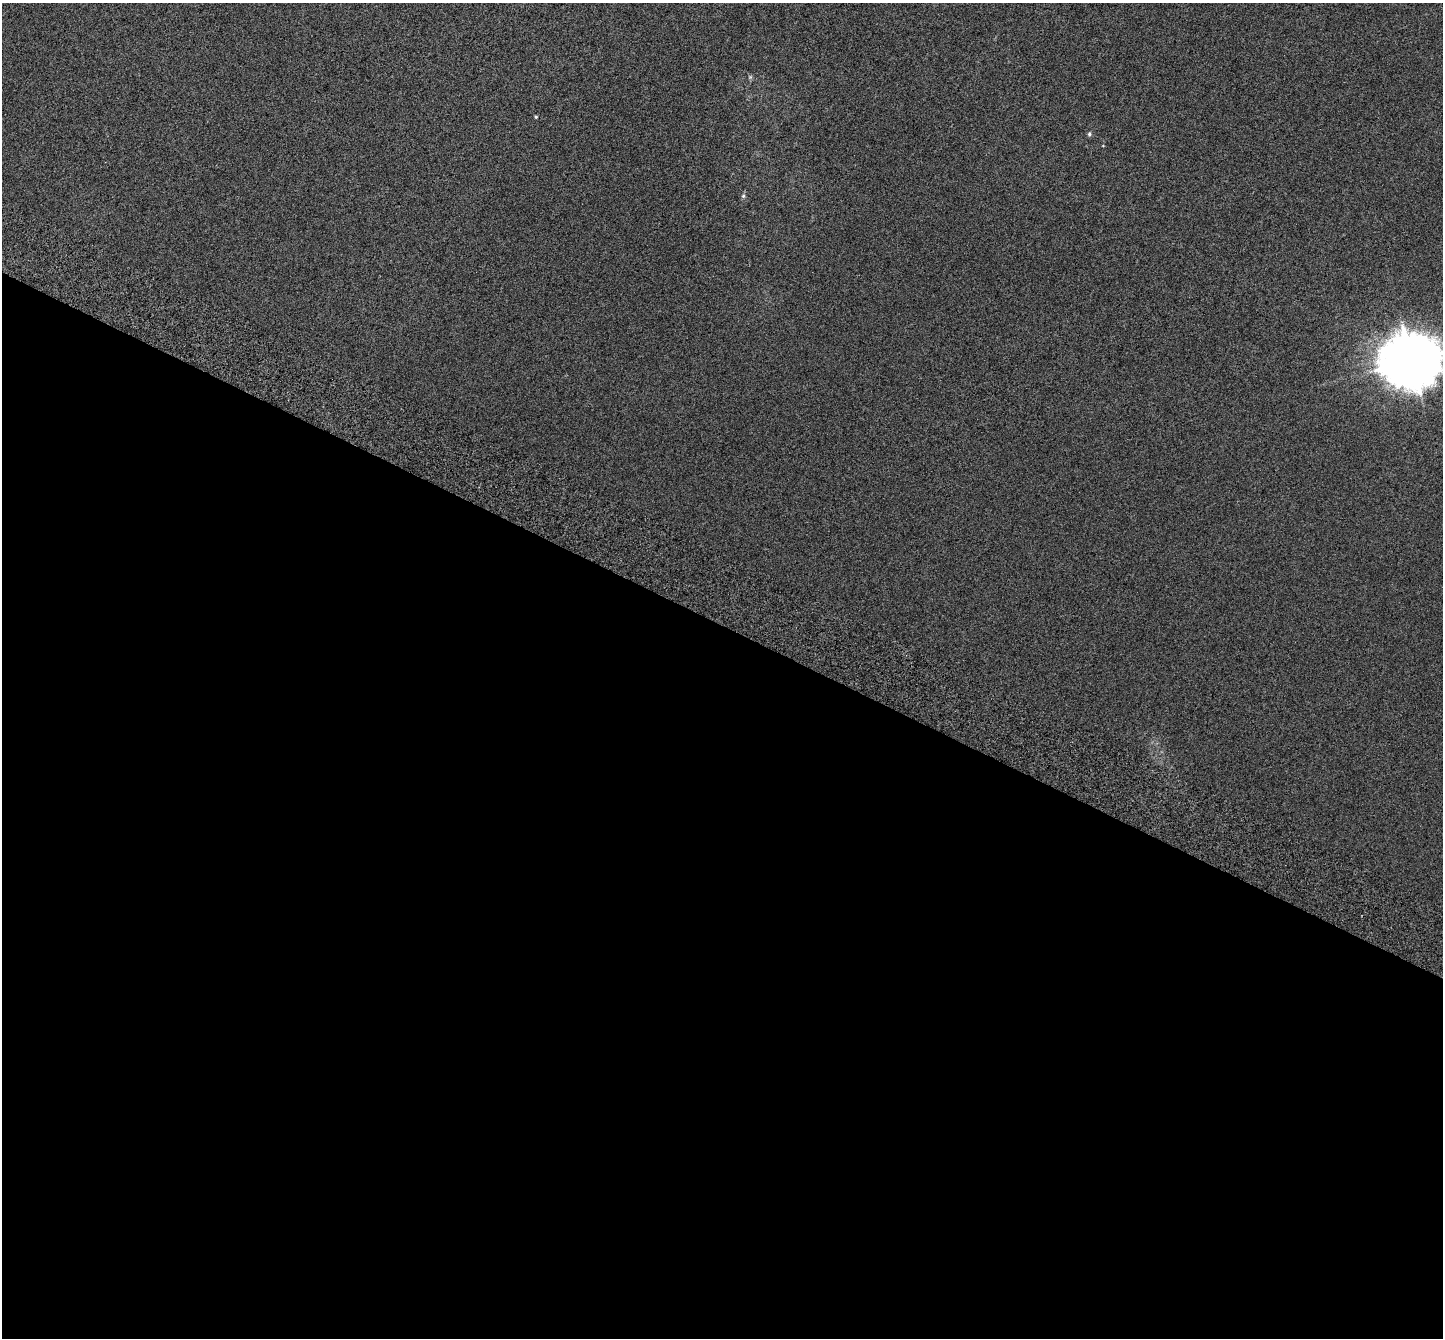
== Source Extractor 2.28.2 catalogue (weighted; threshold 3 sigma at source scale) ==
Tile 14 of 4 x 4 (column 2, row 4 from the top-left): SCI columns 1559-2999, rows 396-1731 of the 5974 x 6071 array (HDU 1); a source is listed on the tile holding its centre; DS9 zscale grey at full resolution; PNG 1445 x 1340 px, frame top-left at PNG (2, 3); no overlay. Shown black and unused: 53% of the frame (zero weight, under 3 of 6 exposures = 6% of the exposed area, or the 3 px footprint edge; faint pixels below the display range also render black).
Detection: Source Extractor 2.28.2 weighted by HDU 2 'WHT'; one run over the whole footprint, this tile lists its part. Background 0.00107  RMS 0.0049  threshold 0.02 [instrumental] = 3 sigma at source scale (4.09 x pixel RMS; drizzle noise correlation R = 1.36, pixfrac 0.8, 0.0396/0.0396 arcsec/px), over >= 5 px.
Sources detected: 5; all 5 listed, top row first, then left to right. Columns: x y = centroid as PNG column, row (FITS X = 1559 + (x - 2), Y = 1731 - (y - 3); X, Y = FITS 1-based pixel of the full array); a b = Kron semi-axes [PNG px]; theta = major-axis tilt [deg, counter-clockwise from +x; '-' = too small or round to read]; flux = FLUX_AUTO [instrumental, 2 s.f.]
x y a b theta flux
750 77 6 4 45 0.61
536 117 4 4 - 0.51
1089 134 6 5 - 0.78
743 196 6 5 - 0.7
1411 360 18 17 - 1900
Isophote crosses this tile's border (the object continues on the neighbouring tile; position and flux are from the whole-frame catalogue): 1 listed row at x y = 1411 360